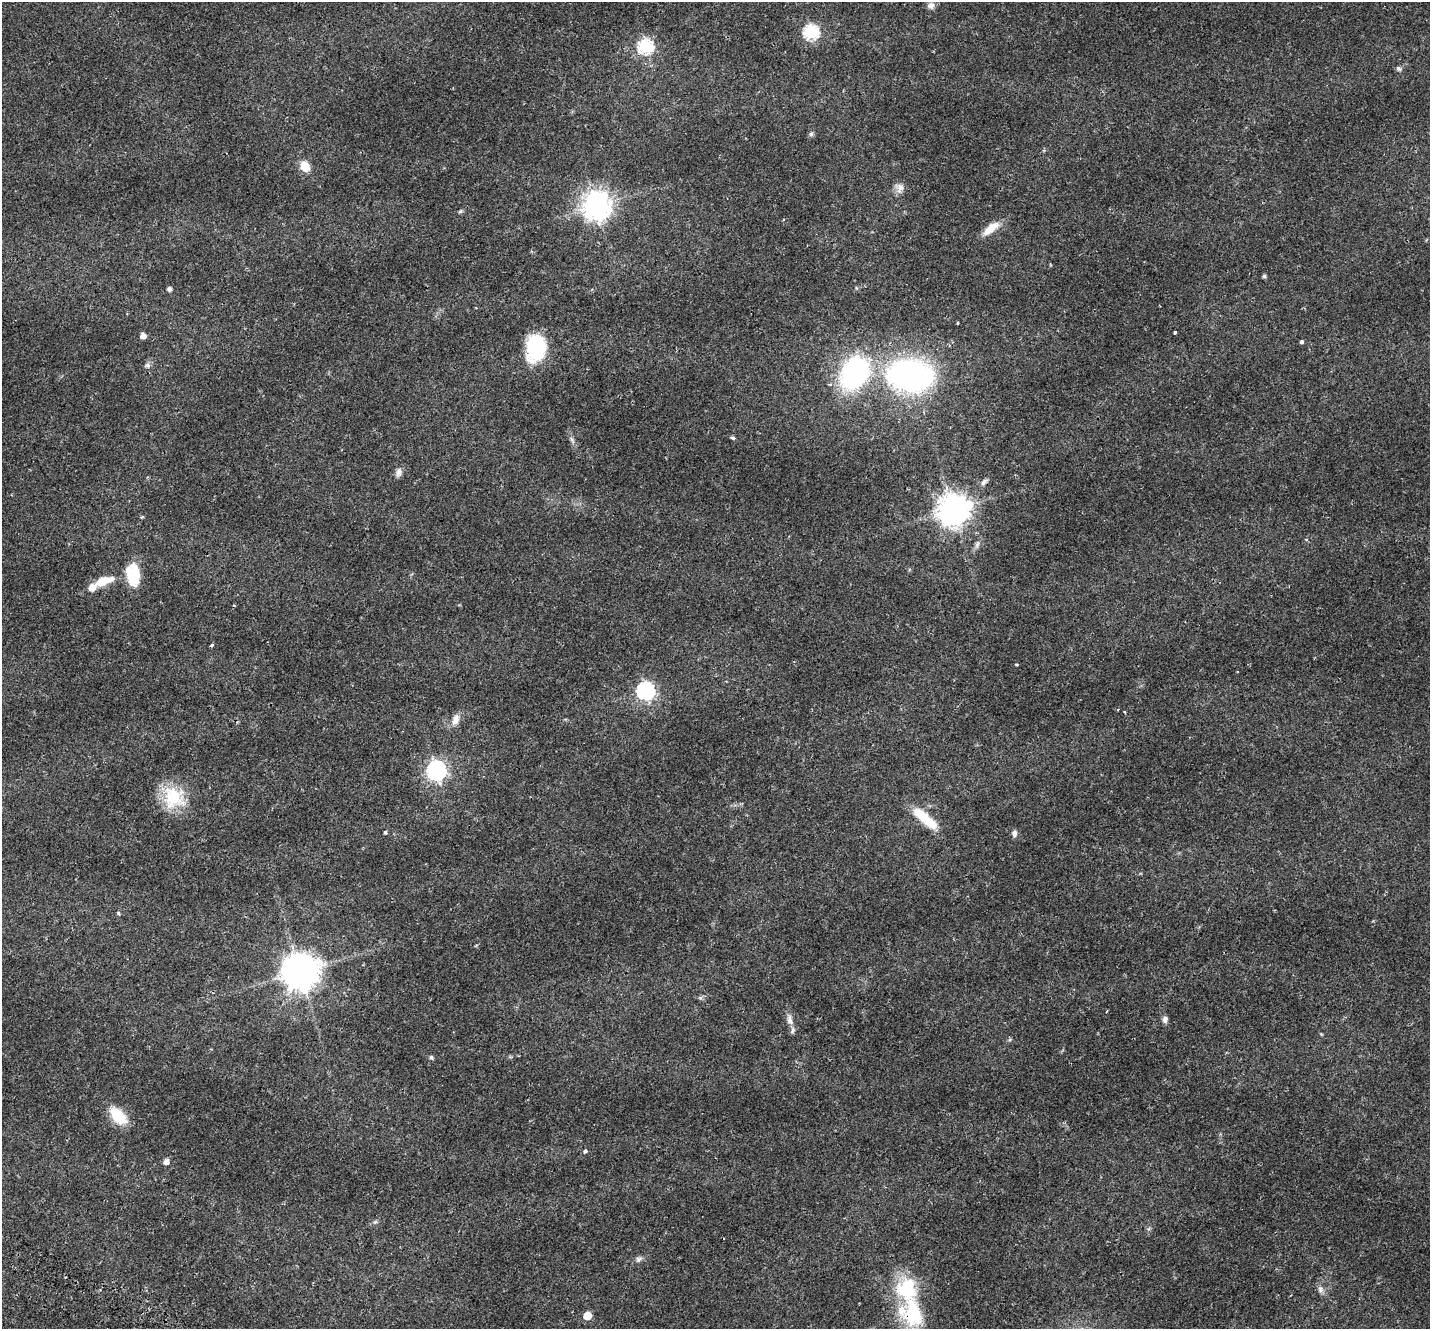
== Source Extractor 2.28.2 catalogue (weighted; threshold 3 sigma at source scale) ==
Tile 7 of 4 x 4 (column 3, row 2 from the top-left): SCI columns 2929-4356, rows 2948-4274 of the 5863 x 5958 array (HDU 1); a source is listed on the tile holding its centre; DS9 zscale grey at full resolution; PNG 1432 x 1331 px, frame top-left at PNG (2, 2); no overlay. Shown black and unused: <1% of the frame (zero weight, under 2 of 3 exposures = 5% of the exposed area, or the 3 px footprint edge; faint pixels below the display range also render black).
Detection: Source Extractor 2.28.2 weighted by HDU 2 'WHT'; one run over the whole footprint, this tile lists its part. Background 0.0194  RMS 0.0032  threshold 0.0146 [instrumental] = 3 sigma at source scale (4.5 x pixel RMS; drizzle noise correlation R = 1.50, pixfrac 1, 0.0396/0.0396 arcsec/px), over >= 5 px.
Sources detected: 59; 1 cosmic-ray / hot-pixel residue — not listed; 4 inside a brighter listed object's ellipse — not listed separately; the other 54 listed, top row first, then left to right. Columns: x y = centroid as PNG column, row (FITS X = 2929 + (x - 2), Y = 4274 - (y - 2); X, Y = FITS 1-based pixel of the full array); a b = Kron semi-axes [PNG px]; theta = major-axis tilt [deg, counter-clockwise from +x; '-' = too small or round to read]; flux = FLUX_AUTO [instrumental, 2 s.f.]
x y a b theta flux
931 5 9 8 - 1.2
811 32 7 7 - 50
645 46 7 6 - 51
1398 68 8 6 -43 0.67
811 134 6 5 - 0.63
305 166 12 9 -60 3.9
899 188 13 11 -63 1.9
596 206 9 9 - 350
460 211 6 5 - 0.45
784 219 3 2 - 0.29
991 228 23 9 38 4.2
1264 276 4 4 - 0.63
169 289 4 4 - 1
957 323 3 2 - 0.3
1175 332 3 3 - 0.68
143 336 5 4 - 2.1
1301 341 4 3 - 1.2
536 348 23 16 84 24
147 365 8 6 18 0.84
855 372 29 22 55 52
910 375 39 27 -7 81
732 438 6 4 -18 0.63
572 440 12 4 -61 0.84
399 472 13 7 76 1.3
984 482 12 6 42 1.1
953 510 10 10 - 460
977 544 11 5 66 1
133 575 23 14 -85 10
102 581 19 10 19 4.7
211 645 3 3 - 0.66
1017 664 5 2 - 0.28
645 690 7 7 - 87
1118 709 3 3 - 1.1
1125 712 4 2 - 0.25
456 719 15 9 72 2.4
436 770 8 7 - 120
173 797 30 26 -55 13
925 818 36 11 -40 8.3
385 833 3 3 - 0.9
1014 833 8 6 -90 1
118 913 5 4 - 0.57
300 971 10 10 - 690
1107 1011 4 2 - 0.2
1165 1019 9 6 84 1.2
790 1020 14 7 -79 1.8
431 1057 6 5 - 0.49
118 1116 17 10 -47 11
585 1151 4 3 - 1.6
166 1161 5 5 - 1.8
375 1222 7 4 18 0.5
639 1259 9 7 25 0.93
1320 1289 10 8 -88 1.3
913 1313 44 33 -68 21
587 1316 5 5 - 6.8
Overlapping masked pixels (flux is a lower limit): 1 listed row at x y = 913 1313
Isophote crosses this tile's border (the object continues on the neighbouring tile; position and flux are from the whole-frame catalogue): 1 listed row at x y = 913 1313